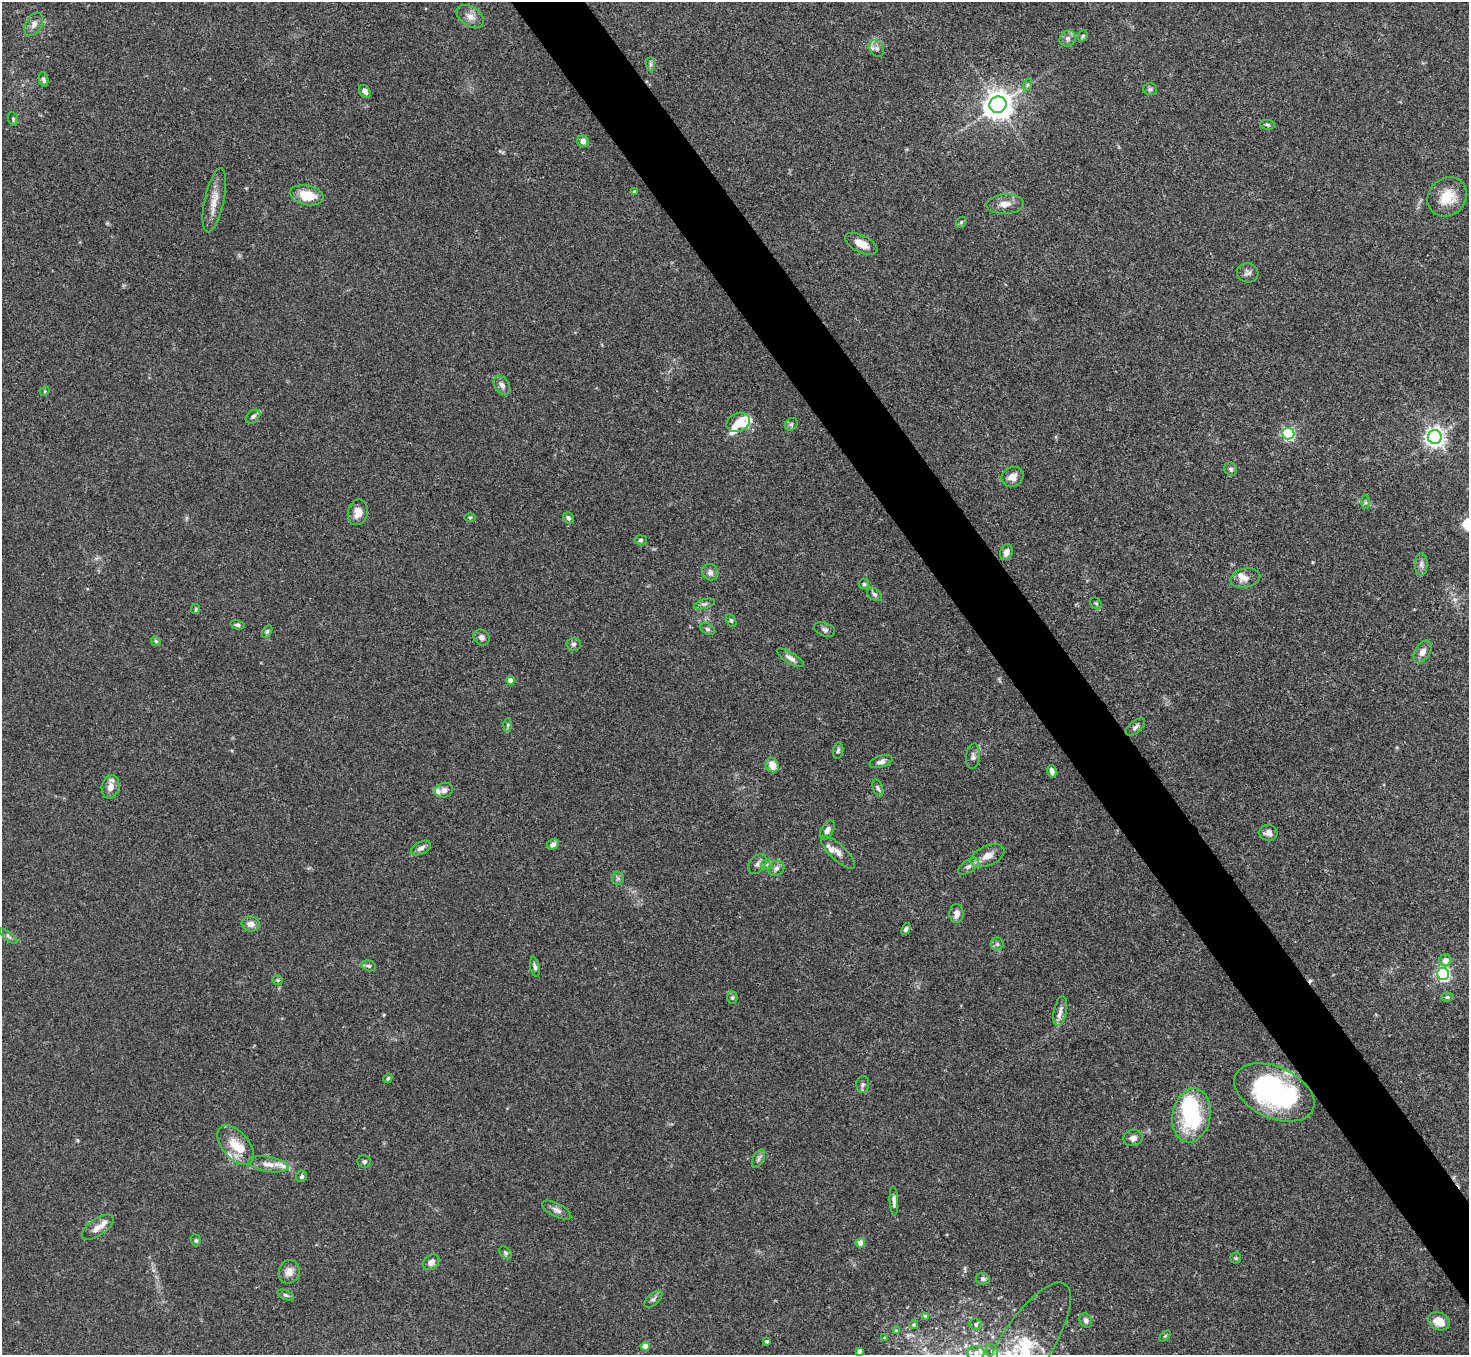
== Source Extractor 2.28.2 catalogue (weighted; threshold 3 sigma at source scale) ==
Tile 6 of 4 x 4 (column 2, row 2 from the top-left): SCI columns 1472-2938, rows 2868-4220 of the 5878 x 5873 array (HDU 1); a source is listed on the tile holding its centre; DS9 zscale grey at full resolution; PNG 1471 x 1357 px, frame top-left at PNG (2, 2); each listed source drawn as its Kron ellipse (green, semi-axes under 4 px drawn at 4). Shown black and unused: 5% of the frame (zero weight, under 3 of 4 exposures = <1% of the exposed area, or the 3 px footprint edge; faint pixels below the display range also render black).
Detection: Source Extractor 2.28.2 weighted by HDU 2 'WHT'; one run over the whole footprint, this tile lists its part. Background 0.0767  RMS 0.0058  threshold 0.0259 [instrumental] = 3 sigma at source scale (4.5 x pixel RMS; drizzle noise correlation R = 1.50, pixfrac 1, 0.05/0.05 arcsec/px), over >= 5 px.
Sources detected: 140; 1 inside a brighter object's white glare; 1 cosmic-ray / hot-pixel residue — neither listed nor drawn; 12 inside a brighter listed object's ellipse — not listed separately; the other 126 listed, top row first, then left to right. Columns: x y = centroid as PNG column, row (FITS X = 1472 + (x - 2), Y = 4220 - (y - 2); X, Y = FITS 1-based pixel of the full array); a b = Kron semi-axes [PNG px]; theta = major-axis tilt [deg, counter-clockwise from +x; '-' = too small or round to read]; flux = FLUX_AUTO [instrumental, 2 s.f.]
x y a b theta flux
470 17 15 9 -34 4.4
34 24 13 8 60 3.4
1083 36 6 4 69 0.92
1068 38 8 7 - 2.2
877 48 9 7 -59 2.2
650 64 7 4 -89 1.2
44 80 7 4 -77 1.3
1027 85 6 4 71 0.91
1150 89 7 5 1 1.1
365 91 7 5 -49 2.3
998 105 8 8 - 770
13 119 7 5 -78 0.88
1267 125 7 4 -7 0.99
583 141 6 5 - 3.2
634 191 4 4 - 0.55
307 195 17 9 -12 13
1447 197 21 18 45 13
214 200 32 9 78 7.6
1005 204 19 9 3 5.4
961 222 6 4 48 0.69
861 244 17 8 -27 6.4
1248 273 11 9 -15 2.2
502 385 10 7 -56 2.6
45 391 5 4 - 0.65
253 416 8 5 39 1.5
738 422 12 9 25 11
791 424 7 5 44 1.3
1288 434 6 6 - 95
1435 437 7 7 - 320
1231 469 7 6 - 1.5
1013 477 11 10 - 4.7
1365 502 7 4 -89 0.96
358 512 13 10 76 5.5
470 518 6 4 0 0.65
568 518 6 5 - 1.5
640 540 6 5 - 1.1
1006 552 8 6 70 3.4
1421 564 11 6 -90 2.3
710 572 8 8 - 2.6
1245 578 15 9 13 4.3
864 584 5 5 - 0.91
874 594 8 5 -38 1.6
1096 603 6 5 - 0.91
704 604 11 4 17 1.6
196 609 5 4 - 0.76
731 621 7 4 -62 0.94
237 625 7 4 -12 1.1
707 629 8 5 -27 1.1
825 629 11 6 -21 1.7
267 631 7 4 63 0.98
482 637 9 7 -39 2
156 641 5 4 - 0.77
574 644 7 6 - 1.6
1422 652 12 7 57 3.9
790 658 15 5 -31 2.8
510 680 4 4 - 4.5
508 725 6 4 89 0.93
1135 727 11 6 39 1.8
838 750 8 5 80 1.2
973 756 13 7 84 2.2
881 762 12 6 17 2.1
772 765 8 6 -65 6.5
1052 771 6 4 -78 2.6
110 787 12 8 78 4.7
878 788 9 5 -71 1.4
444 790 9 7 22 2.5
827 830 10 6 60 2.6
1268 833 9 8 - 3.6
553 844 6 5 - 2.8
421 848 11 6 28 2.5
838 852 22 7 -44 4.1
987 856 18 10 24 5.6
758 864 11 7 52 2.3
767 865 6 5 - 1.1
968 866 12 6 33 2.2
776 868 8 7 - 2.2
618 878 6 6 - 1.4
957 913 9 7 -90 3.5
251 924 9 7 -11 4
906 929 6 4 64 1.2
8 936 11 4 -40 1.4
997 944 6 6 - 1.5
1445 960 6 6 - 4.5
369 966 7 5 -15 1.3
535 967 10 4 -78 1.5
1443 974 6 6 - 130
278 980 5 5 - 0.79
1447 997 6 4 0 1.2
732 998 6 5 - 1.2
1060 1011 15 6 79 3.3
388 1078 5 4 - 0.79
863 1085 8 6 86 1.4
1274 1092 42 25 -24 110
1191 1115 27 19 79 50
1133 1138 10 8 10 3.4
236 1145 23 13 -49 12
758 1159 10 5 63 1.7
364 1162 7 6 - 1.4
268 1164 20 7 -10 5.3
302 1177 6 5 - 1.2
894 1201 15 4 -87 2.2
557 1210 16 6 -28 2.8
98 1227 18 8 35 4.7
196 1240 6 4 -71 0.84
860 1243 4 4 - 8.8
505 1253 7 5 -43 1.1
1236 1258 5 5 - 0.79
431 1262 9 7 39 3.6
289 1272 12 10 73 4
983 1279 7 5 -8 1.5
286 1295 9 4 -24 1.2
653 1299 11 5 41 1.7
925 1316 4 3 - 0.87
1086 1320 7 6 - 2
1439 1321 11 8 -25 8.2
914 1324 4 3 - 0.52
976 1324 6 6 - 1.5
896 1331 3 3 - 0.47
1165 1336 6 4 45 0.77
885 1338 4 3 - 0.78
766 1341 3 3 - 1.1
1026 1345 72 25 57 58
645 1346 4 4 - 5.9
859 1351 4 4 - 2.3
992 1351 8 5 -63 1.5
976 1353 8 7 - 3
Overlapping masked pixels (flux is a lower limit): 1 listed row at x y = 1060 1011
Isophote crosses this tile's border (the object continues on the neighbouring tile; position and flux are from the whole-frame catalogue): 1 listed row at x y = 1026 1345